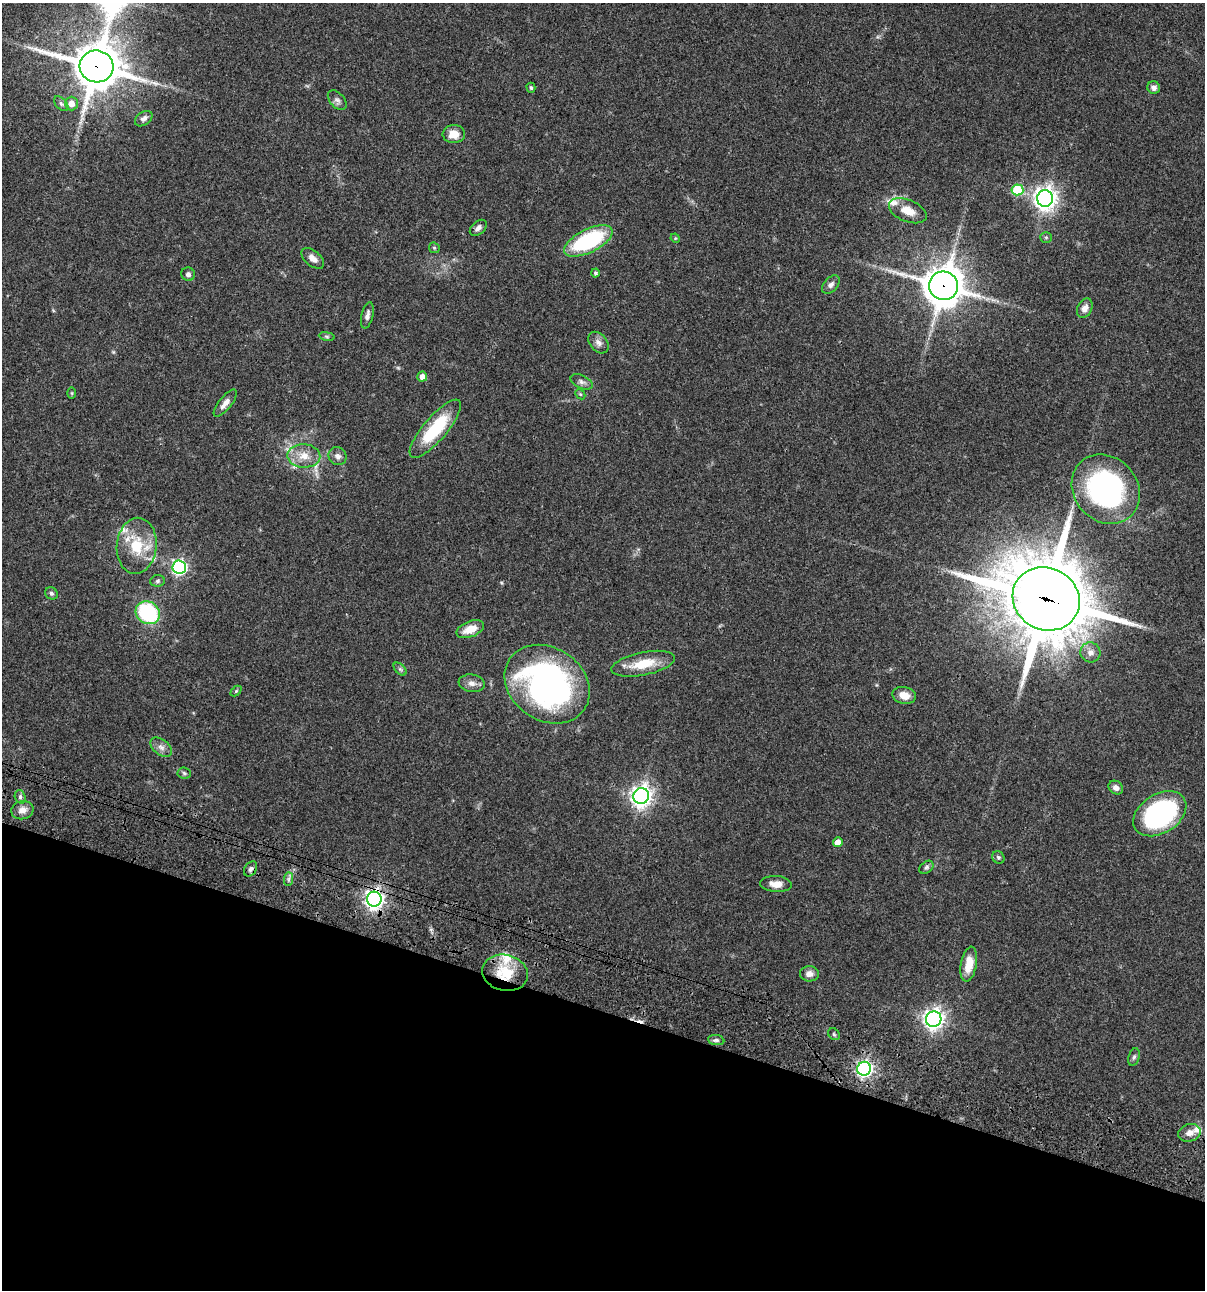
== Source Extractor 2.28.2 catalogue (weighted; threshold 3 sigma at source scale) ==
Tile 15 of 4 x 4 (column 3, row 4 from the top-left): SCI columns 2641-3843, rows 120-1407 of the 5404 x 5390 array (HDU 1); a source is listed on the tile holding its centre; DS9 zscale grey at full resolution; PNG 1207 x 1292 px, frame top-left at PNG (2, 3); each listed source drawn as its Kron ellipse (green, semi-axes under 4 px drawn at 4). Shown black and unused: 22% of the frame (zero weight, under 3 of 4 exposures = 9% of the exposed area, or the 3 px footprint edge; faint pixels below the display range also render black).
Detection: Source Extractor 2.28.2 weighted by HDU 2 'WHT'; one run over the whole footprint, this tile lists its part. Background 0.046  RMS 0.0055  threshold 0.0249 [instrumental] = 3 sigma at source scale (4.5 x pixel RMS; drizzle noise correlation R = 1.50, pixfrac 1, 0.05/0.05 arcsec/px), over >= 5 px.
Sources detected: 78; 1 too faint to see at this stretch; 1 cosmic-ray / hot-pixel residue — neither listed nor drawn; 5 inside a brighter listed object's ellipse — not listed separately; the other 71 listed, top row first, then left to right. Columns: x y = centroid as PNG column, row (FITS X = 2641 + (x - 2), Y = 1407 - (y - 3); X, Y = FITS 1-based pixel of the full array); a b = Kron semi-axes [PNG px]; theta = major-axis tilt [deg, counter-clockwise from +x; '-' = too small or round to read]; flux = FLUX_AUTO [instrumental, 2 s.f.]
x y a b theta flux
96 66 17 16 - 1900
1154 87 6 6 - 2
531 88 5 4 - 0.81
337 100 11 7 -48 2
71 103 7 6 - 5
61 104 9 5 -46 1.6
144 119 10 6 36 2.4
454 134 11 9 0 5.6
1017 190 6 5 - 28
1045 198 8 7 - 400
908 211 20 11 -22 7.8
478 228 10 6 40 2.3
1046 237 6 5 - 0.86
675 238 5 4 - 0.52
588 241 26 11 26 54
434 248 6 5 - 0.71
313 258 13 7 -40 3.2
595 273 4 4 - 1.1
188 274 7 6 - 1.9
831 285 11 7 46 2.3
943 286 14 14 - 1300
1085 308 10 7 64 3.6
367 315 13 6 77 2.3
327 336 8 4 -9 0.9
598 343 12 8 -50 2.9
422 376 5 5 - 3.5
582 382 12 6 -25 2
72 393 6 4 -89 0.64
580 394 6 4 -44 0.77
225 403 16 6 51 3.5
435 429 37 12 49 30
304 456 16 11 -2 7.8
338 456 9 8 - 2.6
1106 489 37 32 -48 110
137 546 28 20 84 19
179 567 7 7 - 120
157 581 7 5 3 1.1
51 593 6 5 - 1.1
1046 599 34 31 -30 4700
148 613 13 11 -35 48
470 629 14 8 22 7.6
1090 652 10 10 - 3.3
643 664 32 11 12 14
400 669 8 4 -45 1.1
472 683 13 8 -8 3.2
547 684 45 36 -34 170
236 691 6 4 44 0.7
904 695 12 8 -14 6.1
161 747 12 7 -39 2.8
184 773 7 5 -5 1
1116 788 8 6 -35 2.5
641 796 8 7 - 350
20 797 7 5 -71 1.2
22 810 11 9 14 4
1160 814 29 19 32 89
838 842 5 5 - 5.7
998 857 6 5 - 1.1
926 867 8 5 39 1.2
251 869 8 5 55 1.5
288 879 7 4 89 1.4
776 884 16 8 -4 5
374 899 7 7 - 280
969 964 18 8 80 9.2
505 973 23 18 -14 19
809 974 9 7 3 3
934 1019 8 7 - 310
834 1034 6 5 - 0.85
716 1040 8 5 -8 1.3
1134 1057 9 5 74 1.2
864 1069 7 7 - 160
1189 1133 11 8 17 3.6
Overlapping masked pixels (flux is a lower limit): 6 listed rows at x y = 96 66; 943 286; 1046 599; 251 869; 374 899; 505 973